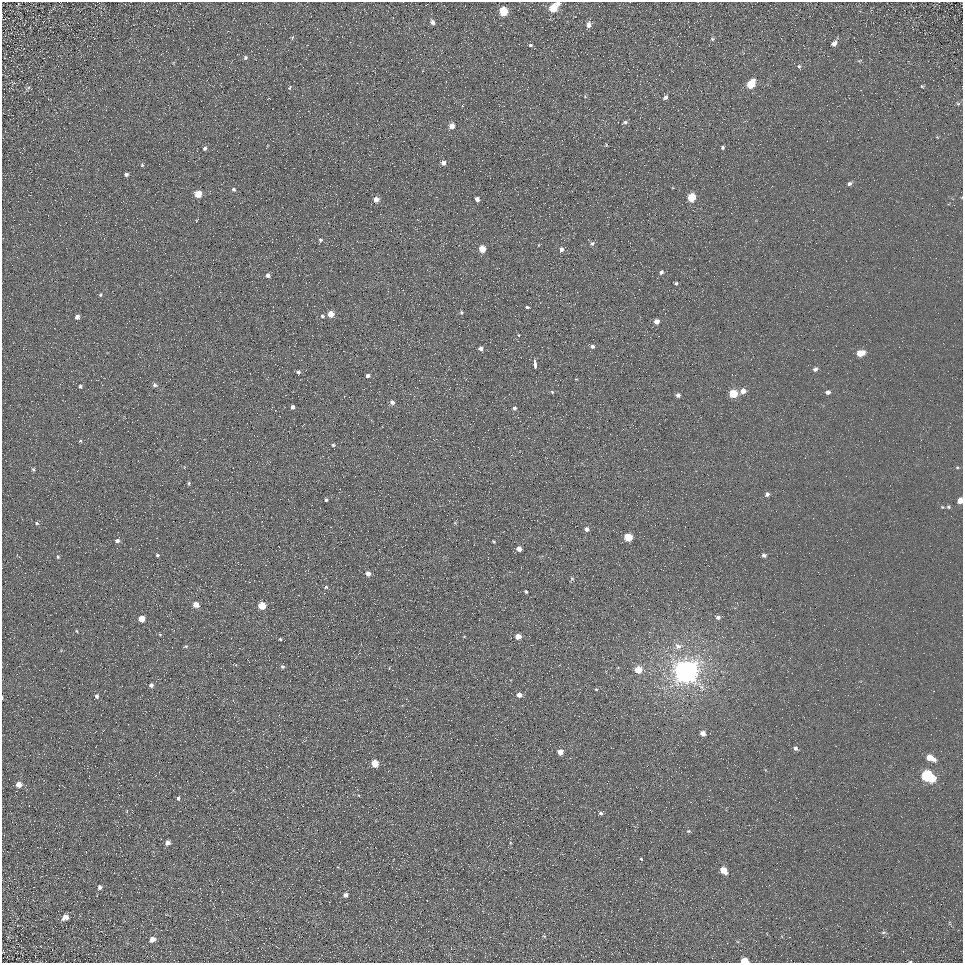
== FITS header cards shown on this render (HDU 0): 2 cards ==
NAXIS1  =                  961
NAXIS2  =                  961

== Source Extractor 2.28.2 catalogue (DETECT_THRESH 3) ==
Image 961 x 961 px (HDU 0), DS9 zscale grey, 1 PNG px = 1 image px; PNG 965 x 965 px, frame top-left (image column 1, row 961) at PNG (2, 2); no overlay
Background 5.31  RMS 7.8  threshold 23.3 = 3 sigma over >= 5 px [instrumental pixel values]
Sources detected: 126; all 126 listed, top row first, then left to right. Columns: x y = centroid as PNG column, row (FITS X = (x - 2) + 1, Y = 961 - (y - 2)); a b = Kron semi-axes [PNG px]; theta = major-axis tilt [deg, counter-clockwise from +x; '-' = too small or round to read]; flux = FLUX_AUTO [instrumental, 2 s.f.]
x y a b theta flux
558 3 5 4 - 2500
553 8 6 5 - 16000
503 11 6 5 - 20000
432 22 5 4 - 2000
588 25 6 5 - 2500
712 39 5 5 - 710
834 43 7 6 - 2400
530 45 3 3 - 17000
245 58 5 5 - 970
860 61 8 2 21 480
799 66 5 5 - 860
751 84 7 5 55 17000
922 86 5 4 - 510
290 87 7 4 55 700
28 88 8 3 34 810
585 96 6 4 -59 560
665 98 7 4 45 1600
958 104 5 5 - 680
625 122 6 4 9 1000
452 126 4 4 - 5100
723 147 4 4 - 950
205 148 5 5 - 1300
443 163 4 4 - 2800
142 165 5 4 - 690
126 174 4 4 - 1300
849 184 5 4 - 1200
234 189 5 5 - 1000
198 194 5 5 - 12000
691 197 5 5 - 18000
376 199 5 5 - 4300
477 199 4 4 - 2700
320 240 5 5 - 970
592 243 6 5 - 1200
482 249 5 5 - 11000
561 249 5 5 - 1900
661 272 6 4 37 1300
268 275 5 5 - 1800
676 283 4 3 - 810
100 295 6 4 72 620
527 307 3 3 - 7400
461 312 5 4 - 740
331 314 5 4 - 7600
322 316 5 5 - 860
77 317 4 4 - 2400
656 321 5 4 - 3600
519 335 4 2 - 330
592 346 5 4 - 1300
481 348 5 4 - 1700
860 353 6 5 - 11000
535 365 6 3 -87 18000
815 369 5 5 - 1500
298 372 4 4 - 980
368 375 4 4 - 1200
155 385 6 5 - 1500
80 386 5 5 - 800
364 389 2 2 - 310
743 391 6 5 - 3500
552 392 5 4 - 620
828 392 5 4 - 1900
733 393 5 5 - 22000
678 395 4 4 - 1600
392 402 5 5 - 1800
293 407 4 3 - 1300
515 408 4 4 - 1000
80 441 5 4 - 650
333 445 5 4 - 730
957 467 5 3 - 440
33 469 5 4 - 820
189 483 6 4 -85 710
767 494 5 4 - 1700
326 500 4 3 - 890
960 500 5 4 - 5300
948 507 5 4 - 690
37 523 7 4 -29 880
586 529 5 4 - 1900
628 537 5 5 - 19000
117 541 5 4 - 1800
494 541 3 2 - 460
519 549 5 4 - 2900
157 555 4 3 - 850
764 555 5 4 - 1500
58 557 6 5 - 780
368 574 5 5 - 2800
572 578 6 5 - 760
326 587 6 4 19 850
526 592 4 3 - 700
196 605 5 4 - 5500
262 605 5 5 - 16000
718 617 5 5 - 1600
141 618 5 5 - 7800
77 631 5 3 - 480
160 635 6 4 -2 540
518 636 5 4 - 5700
280 639 4 4 - 510
186 646 6 4 17 650
678 646 9 7 -33 2600
282 666 4 4 - 1100
638 669 5 5 - 11000
686 671 8 7 - 800000
151 685 5 5 - 1600
596 689 4 4 - 520
519 695 5 4 - 3500
97 696 6 5 - 1400
2 697 3 2 - 390
703 733 5 4 - 3700
795 748 5 5 - 1500
560 752 4 4 - 4900
930 758 8 5 -28 7400
375 763 5 5 - 13000
927 776 9 6 -29 60000
19 784 6 6 - 3800
59 785 2 2 - 310
178 798 5 4 - 1100
601 813 4 4 - 1100
688 831 5 4 - 600
167 843 5 4 - 2300
641 859 3 2 - 650
724 870 6 4 -49 7500
100 887 5 4 - 1200
345 895 4 4 - 2400
65 917 6 5 - 3500
883 932 7 4 8 830
544 936 5 4 - 500
152 939 6 5 - 3500
744 961 5 4 - 9600
910 962 5 3 - 510
At the frame edge (FLAGS 8, measured only in part): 5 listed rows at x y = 558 3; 960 500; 2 697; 744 961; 910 962